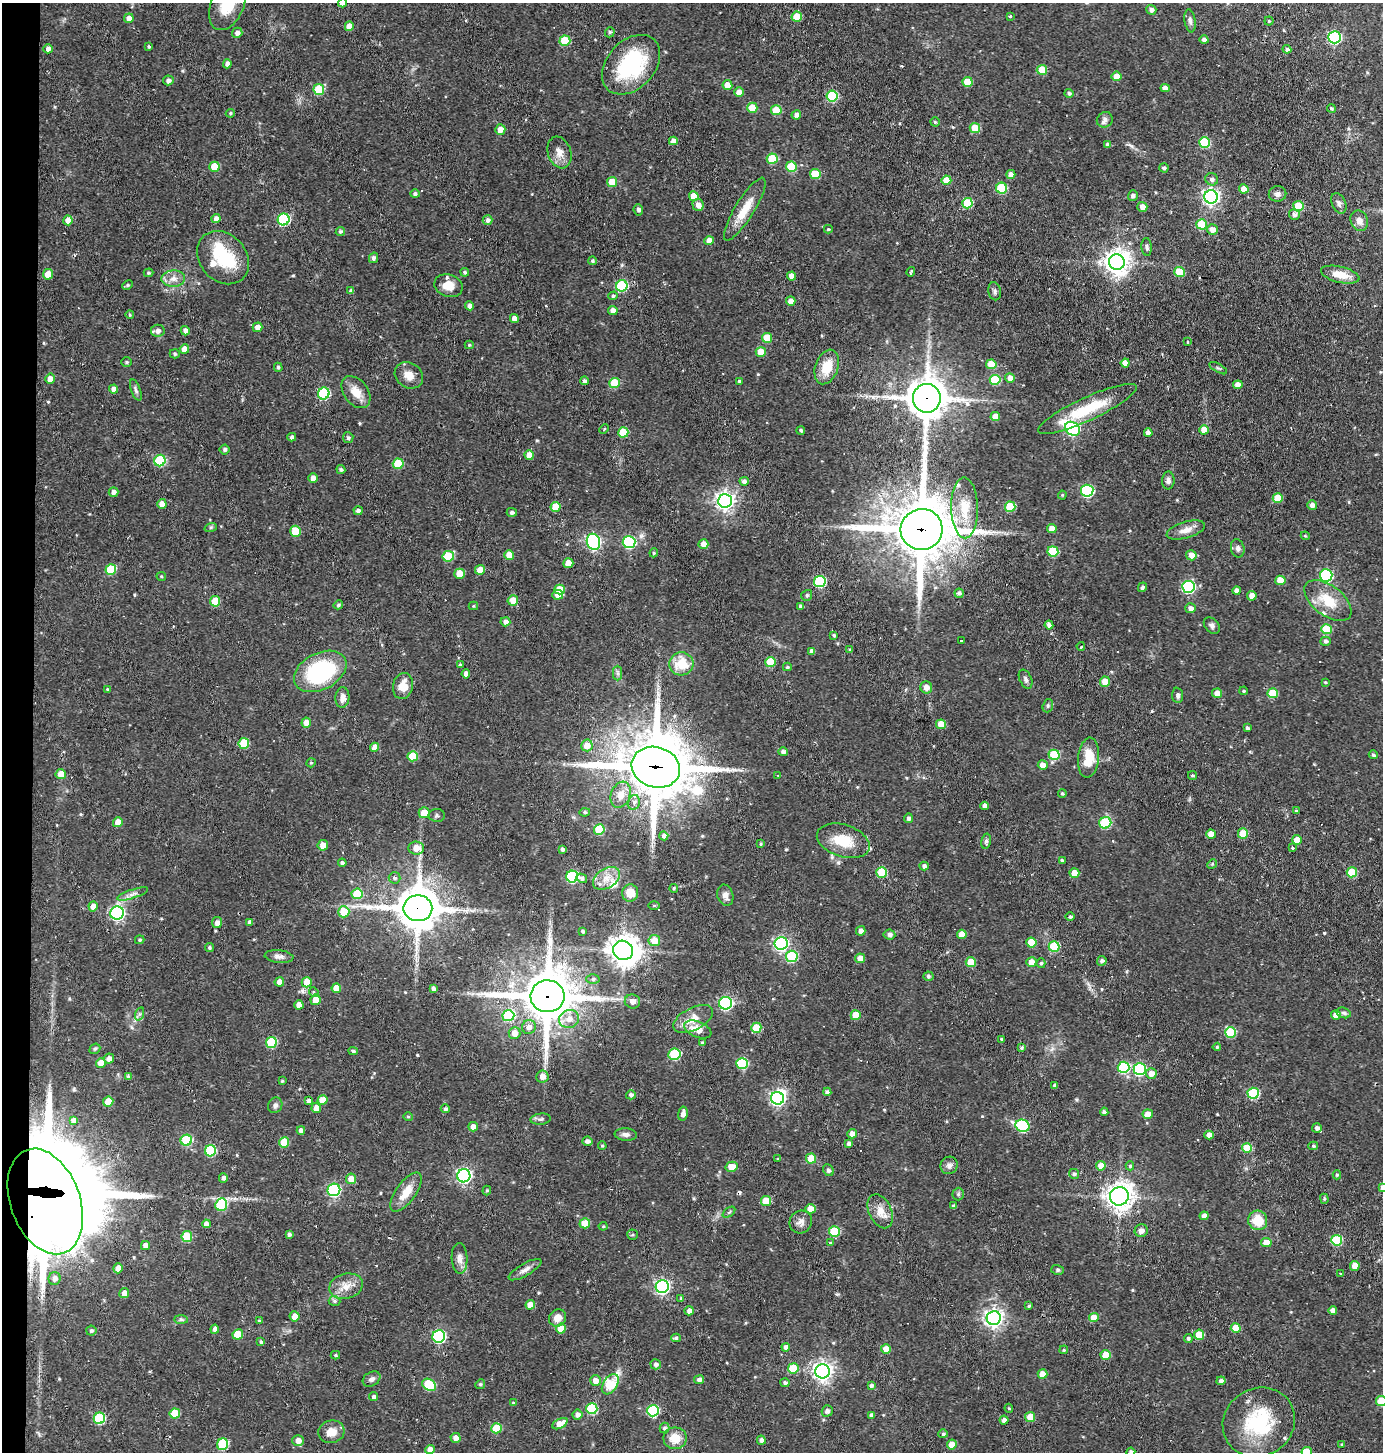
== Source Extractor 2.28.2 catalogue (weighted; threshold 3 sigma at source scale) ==
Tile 4 of 3 x 3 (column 1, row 2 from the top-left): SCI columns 100-1480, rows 1452-2901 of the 4380 x 4352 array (HDU 1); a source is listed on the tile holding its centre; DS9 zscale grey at full resolution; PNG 1385 x 1454 px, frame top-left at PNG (2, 3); each listed source drawn as its Kron ellipse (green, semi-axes under 4 px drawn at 4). Shown black and unused: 2% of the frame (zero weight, under 2 of 3 exposures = <1% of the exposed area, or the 3 px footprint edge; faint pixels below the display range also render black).
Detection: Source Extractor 2.28.2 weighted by HDU 2 'WHT'; one run over the whole footprint, this tile lists its part. Background 0.0385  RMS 0.005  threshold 0.0223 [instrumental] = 3 sigma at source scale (4.5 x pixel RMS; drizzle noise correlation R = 1.50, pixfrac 1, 0.05/0.05 arcsec/px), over >= 5 px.
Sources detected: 558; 7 inside a brighter object's white glare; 13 cosmic-ray / hot-pixel residue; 1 long thin detection or spike segment (spike, bleed or trail) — neither listed nor drawn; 7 inside a brighter listed object's ellipse — not listed separately; of the other 530, all 500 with FLUX_AUTO >= 0.518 (the completeness limit of this list) listed and drawn (30 fainter detections not listed), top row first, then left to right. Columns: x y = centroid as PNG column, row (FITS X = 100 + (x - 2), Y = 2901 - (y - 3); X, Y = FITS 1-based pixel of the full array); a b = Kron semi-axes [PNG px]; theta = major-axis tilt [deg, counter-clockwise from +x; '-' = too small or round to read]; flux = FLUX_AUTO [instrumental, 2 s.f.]
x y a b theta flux
343 3 5 4 - 4.9
228 4 27 16 67 17
1151 10 5 5 - 1.9
797 16 5 5 - 12
1010 16 4 3 - 0.6
129 18 5 4 - 2.5
1190 21 12 5 -81 1.5
1269 21 4 4 - 0.65
349 26 5 4 - 5
610 32 5 4 - 0.89
237 33 5 5 - 2
1335 37 6 6 - 73
1204 40 4 4 - 1.6
565 41 5 5 - 17
149 46 3 3 - 0.78
48 49 4 4 - 1.9
1287 49 4 4 - 1.6
227 64 5 4 - 2
631 65 34 24 47 45
1042 70 5 5 - 12
1117 76 5 5 - 6.3
168 80 5 5 - 1.8
967 82 5 5 - 10
727 85 5 5 - 5.7
1165 88 4 4 - 2.8
319 89 5 5 - 19
739 92 5 4 - 3.9
1069 93 4 4 - 1.1
832 96 5 5 - 34
752 108 5 5 - 9.7
1331 108 4 4 - 0.77
776 110 5 5 - 14
230 113 5 4 - 0.67
796 115 5 4 - 2
1105 120 8 7 - 1.9
935 122 4 4 - 0.77
975 128 5 5 - 13
500 130 5 5 - 4.5
673 141 4 4 - 3.4
1204 142 5 5 - 27
1108 145 4 4 - 2.3
559 152 16 11 -71 4.7
772 159 5 5 - 18
214 167 5 5 - 10
791 167 5 5 - 18
1164 168 5 4 - 1
815 174 5 5 - 13
1011 174 4 4 - 2.8
1212 179 6 6 - 1.9
946 180 5 4 - 7.7
612 182 5 5 - 9.7
1002 188 5 5 - 28
1244 189 5 4 - 5.5
415 194 5 4 - 1.2
1277 194 9 7 9 2.2
694 196 5 5 - 8
1133 196 5 5 - 1.7
1211 197 7 6 - 180
967 203 5 5 - 23
1339 203 11 7 -66 1.6
698 205 6 5 - 2.5
1298 206 5 5 - 14
1142 207 5 5 - 3.3
745 209 36 9 58 11
638 210 5 5 - 1.4
1294 215 5 5 - 1.7
216 219 4 4 - 2.9
284 219 6 6 - 46
68 220 5 4 - 3.8
488 220 5 5 - 1.6
1359 221 10 8 -67 3.2
1202 224 5 5 - 19
828 229 4 3 - 0.62
1212 230 5 5 - 3.5
340 231 5 4 - 1.3
709 241 4 4 - 4.5
1147 247 9 5 -85 1.3
223 258 29 23 -49 22
373 258 5 4 - 1.4
593 261 4 4 - 0.87
1117 262 8 8 - 500
465 272 4 4 - 1.1
911 272 5 2 - 0.68
1179 272 5 5 - 13
149 273 5 4 - 0.68
48 274 5 5 - 5.8
1340 275 19 8 -13 7.9
792 276 4 4 - 3.8
173 279 12 8 2 3.5
127 285 5 4 - 0.74
448 286 14 11 -20 6.8
622 286 6 5 - 39
351 291 4 3 - 1.2
995 291 9 6 -79 1.4
613 296 5 4 - 0.96
791 301 5 4 - 3.2
470 306 4 4 - 2.2
613 310 5 4 - 2.8
130 315 4 4 - 0.58
514 318 4 4 - 3.2
258 327 5 5 - 3.8
158 331 7 6 - 2.3
185 331 5 4 - 1.9
767 338 5 5 - 10
1188 342 4 3 - 0.52
469 345 4 4 - 0.64
184 349 5 4 - 4.6
761 352 5 5 - 5.6
175 354 5 4 - 0.77
127 362 5 4 - 0.73
1125 363 4 4 - 4.9
991 364 5 5 - 9.1
278 367 4 4 - 0.9
827 367 18 11 71 11
1218 368 10 3 -29 0.79
409 375 15 12 -34 5
1010 378 5 5 - 3.3
50 379 5 5 - 3.4
995 380 5 5 - 23
584 381 4 3 - 1.3
739 381 3 3 - 0.79
614 383 5 5 - 18
1238 385 4 4 - 3.4
113 389 4 4 - 2.7
136 390 11 4 -69 1.3
356 392 18 12 -53 6.6
324 394 6 6 - 43
927 398 14 14 - 1200
1087 409 54 11 25 22
995 416 5 4 - 5.9
604 429 5 3 - 0.52
1072 429 8 6 -36 89
801 430 4 4 - 0.96
1204 430 5 4 - 5.3
623 432 5 5 - 17
1148 433 4 4 - 2.8
292 437 4 4 - 1.4
348 438 5 5 - 1.2
225 450 5 5 - 1.1
529 455 5 4 - 6
160 461 6 5 - 37
398 464 5 5 - 17
341 469 4 4 - 1.1
313 478 5 4 - 2.7
1168 480 9 6 88 1.8
744 481 4 4 - 1.6
1087 491 6 6 - 58
113 492 5 4 - 2
1062 495 4 4 - 0.54
1278 498 5 5 - 13
725 501 7 7 - 250
162 504 5 4 - 4
1312 505 5 4 - 2.6
555 507 5 5 - 8.6
1010 507 5 5 - 18
965 508 30 13 -89 14
358 511 4 4 - 1.4
512 512 5 4 - 1.3
211 527 6 4 19 0.73
1052 528 5 4 - 3.8
922 529 21 20 - 3200
1186 530 20 8 16 4.5
295 531 5 5 - 11
1305 536 4 4 - 0.57
593 542 8 6 -76 110
629 542 6 6 - 54
703 544 5 5 - 3.7
1238 548 9 6 -78 1.7
1053 551 5 5 - 23
654 553 4 4 - 0.68
509 555 5 5 - 6.1
1191 555 5 5 - 3.8
448 556 6 5 - 21
568 563 5 5 - 7.2
111 569 5 5 - 21
480 570 5 4 - 5.8
460 574 5 5 - 9
1326 575 6 6 - 56
161 576 5 4 - 0.57
1280 580 5 5 - 8.9
820 581 6 5 - 42
1142 587 5 4 - 1.1
1188 587 6 6 - 57
560 589 5 5 - 9.8
1237 591 4 4 - 2.4
959 593 4 4 - 1.2
558 595 5 5 - 4
807 595 6 5 - 1
1252 596 5 4 - 4.3
513 600 5 5 - 5.2
1328 600 27 15 -38 13
215 601 5 5 - 13
338 605 5 4 - 0.76
473 606 4 4 - 0.59
801 606 4 3 - 1.7
1191 608 5 5 - 2.3
505 622 5 4 - 2.4
1049 625 4 4 - 2.1
1212 626 9 6 -47 1.5
1326 629 5 5 - 17
834 635 3 3 - 0.64
961 640 3 3 - 2
1325 641 5 4 - 1.3
1081 646 4 3 - 0.66
850 649 4 3 - 0.52
812 651 4 4 - 2
770 662 5 5 - 14
681 664 12 11 - 12
460 665 3 3 - 0.97
787 667 4 4 - 0.74
320 671 28 18 27 54
618 673 7 4 -90 1.1
466 674 4 4 - 2.6
1026 679 10 6 -65 1.5
1105 682 5 5 - 6.1
1325 682 3 2 - 0.54
403 686 13 10 77 6.6
926 687 6 6 - 3.2
107 689 4 3 - 0.55
1244 691 4 3 - 0.67
1217 693 5 4 - 3.7
1273 693 5 5 - 14
1178 695 8 5 -85 1.3
342 698 10 7 86 3
1048 706 7 5 70 0.86
306 723 5 5 - 4.4
941 724 5 4 - 9.4
1247 728 3 3 - 1
244 743 5 5 - 19
587 745 6 6 - 5.4
375 747 4 4 - 3.4
783 752 5 4 - 1.4
1054 755 5 5 - 23
1373 755 4 4 - 1.1
413 756 5 5 - 14
1089 758 20 10 84 11
311 763 5 4 - 0.65
1043 765 5 4 - 4.5
656 767 24 20 -17 3700
61 774 5 5 - 5.2
778 775 3 3 - 0.74
1192 775 4 3 - 0.59
1062 794 4 3 - 0.78
621 795 13 9 69 5.8
634 802 7 6 - 1.8
985 806 4 4 - 2.5
1296 811 3 3 - 0.98
585 812 5 4 - 0.91
424 813 5 5 - 7.2
437 815 8 6 -1 1.1
908 818 5 4 - 1.4
118 822 5 4 - 5.7
1105 823 6 5 - 34
599 830 5 5 - 21
1211 834 5 4 - 5.3
1243 834 5 5 - 14
664 836 4 4 - 1.9
1297 840 5 5 - 6
843 841 27 16 -17 13
986 841 7 5 78 1.1
761 844 4 3 - 0.69
323 845 5 5 - 4.8
416 848 8 6 -4 5.7
1292 848 3 3 - 2.9
562 849 4 3 - 1.2
1062 860 3 3 - 0.78
342 863 4 4 - 1.1
1212 864 5 4 - 0.53
924 866 4 4 - 1.7
882 872 5 5 - 20
1352 872 5 5 - 18
1074 873 5 5 - 7.2
572 877 6 6 - 46
395 878 6 5 - 1.3
582 878 5 4 - 1.3
606 878 15 9 31 5.4
674 888 4 4 - 0.71
630 893 8 8 - 7.3
133 894 16 4 18 2.1
357 894 5 5 - 17
725 895 11 8 -74 2.6
654 905 5 3 - 0.54
93 906 5 4 - 3.5
418 908 14 13 - 1600
344 912 5 5 - 13
117 913 7 6 - 100
1070 917 4 4 - 1.1
250 922 4 4 - 1.7
217 923 5 5 - 2.4
582 931 3 3 - 0.74
861 931 5 4 - 2.4
962 934 5 4 - 5.5
889 935 6 5 - 1.7
140 940 5 4 - 0.75
654 941 6 5 - 7.8
781 943 6 6 - 110
1031 943 5 5 - 11
210 947 4 4 - 0.81
1054 947 5 5 - 23
623 950 10 9 - 650
279 956 14 6 -6 2.3
792 956 6 5 - 33
860 958 5 5 - 4.5
1102 961 5 4 - 1.4
971 962 5 5 - 12
1031 962 5 5 - 6.4
1041 963 5 4 - 0.86
928 976 5 5 - 0.97
593 979 6 5 - 1.1
279 982 4 4 - 3.7
307 982 5 5 - 8.8
336 988 5 4 - 5.9
433 988 4 3 - 1.5
314 992 5 4 - 0.78
547 996 17 16 - 2600
315 1000 5 5 - 5.9
632 1001 8 7 - 2.5
726 1003 6 6 - 78
299 1005 4 4 - 4.4
1344 1013 7 5 -17 1.1
139 1014 7 4 71 0.9
856 1015 5 5 - 10
1336 1015 5 4 - 4
508 1016 6 5 - 30
569 1019 10 9 - 4.9
693 1019 21 11 28 7.3
529 1027 7 6 - 2.7
756 1028 5 5 - 14
698 1029 14 7 -23 5.6
1230 1032 5 5 - 22
514 1033 6 6 - 4.4
1001 1039 4 3 - 0.63
271 1042 5 5 - 26
702 1043 4 3 - 1.1
1217 1047 4 4 - 0.56
1021 1048 4 4 - 0.91
95 1049 6 4 41 0.73
353 1051 5 4 - 0.82
674 1054 6 6 - 30
109 1058 5 5 - 2.5
101 1063 5 5 - 6.4
742 1063 5 5 - 28
1124 1067 6 5 - 38
1140 1069 6 6 - 55
1151 1073 5 5 - 3.4
542 1076 6 6 - 3.4
128 1077 4 4 - 1.4
282 1081 3 3 - 0.61
1055 1086 4 4 - 1.7
827 1092 4 4 - 1.6
1253 1093 6 5 - 32
631 1095 5 4 - 1.4
777 1098 6 6 - 120
322 1100 5 5 - 6.7
309 1101 4 4 - 1.6
108 1102 5 5 - 8.1
275 1105 8 7 - 1.7
316 1108 5 4 - 3.9
445 1109 4 4 - 1.2
1104 1112 4 4 - 1.3
683 1114 7 4 81 2.6
1148 1114 5 5 - 5.2
408 1117 5 4 - 0.61
541 1119 10 5 6 1.4
73 1120 4 4 - 1.8
1022 1126 7 6 - 35
473 1127 5 4 - 2.8
1317 1128 5 4 - 1.6
301 1130 4 4 - 2
626 1134 11 6 -5 2
852 1134 5 4 - 3.2
1209 1135 4 4 - 3.7
186 1140 6 5 - 30
587 1141 5 4 - 1.8
284 1142 5 5 - 13
849 1144 4 4 - 1.8
602 1146 4 3 - 0.66
1313 1146 5 4 - 0.79
1247 1148 5 5 - 16
210 1151 5 5 - 36
811 1158 5 5 - 8.9
778 1159 4 3 - 0.55
949 1165 9 8 - 1.9
1101 1166 5 4 - 5
1130 1166 4 4 - 0.7
731 1167 6 5 - 5.1
828 1170 6 5 - 1.1
1074 1174 5 5 - 0.97
1337 1175 4 4 - 0.67
464 1176 6 6 - 120
223 1178 5 4 - 1.5
351 1179 5 5 - 5.1
1382 1187 4 4 - 1.5
334 1190 6 6 - 66
487 1190 5 4 - 0.69
406 1192 23 10 54 7.9
958 1194 6 6 - 0.96
1119 1196 9 9 - 470
1324 1199 5 4 - 0.65
45 1201 55 35 -70 1700
766 1201 5 5 - 9.9
221 1205 6 6 - 31
954 1206 4 3 - 1.2
810 1209 5 5 - 5.5
880 1211 18 11 -65 5.7
729 1212 7 3 37 0.75
1204 1216 4 4 - 2.8
1258 1220 10 9 - 11
801 1222 12 11 - 2.9
585 1223 5 5 - 12
206 1224 4 4 - 2.9
603 1226 4 4 - 0.56
1141 1231 6 6 - 2.5
834 1232 5 5 - 21
289 1234 4 4 - 1.2
632 1235 5 5 - 0.79
187 1236 5 5 - 19
1337 1240 5 5 - 29
1266 1242 5 4 - 5.9
830 1243 4 4 - 0.53
145 1245 4 4 - 3.1
460 1258 15 8 -87 3.2
1355 1266 5 5 - 5.6
118 1268 5 5 - 3.9
525 1270 18 6 30 2.9
1058 1270 6 5 - 0.87
1341 1273 3 2 - 0.6
54 1278 6 6 - 2.3
346 1286 17 12 15 5.9
662 1287 6 6 - 120
124 1293 5 5 - 4
681 1299 4 3 - 1
335 1301 6 5 - 0.96
530 1305 5 4 - 5.8
1029 1306 3 3 - 0.68
689 1311 5 4 - 2.5
1333 1311 4 4 - 3.1
295 1316 5 5 - 4.5
558 1318 9 8 - 4.5
994 1318 7 7 - 230
1094 1318 5 4 - 6.3
181 1319 7 4 -1 0.96
259 1321 4 4 - 0.53
1236 1328 5 5 - 8.7
215 1329 4 4 - 2.5
561 1329 5 5 - 8.9
91 1331 5 5 - 1
238 1334 5 5 - 13
1199 1335 5 5 - 12
439 1336 6 6 - 73
676 1338 4 4 - 1.1
1188 1338 4 4 - 1
261 1342 4 3 - 0.92
786 1347 4 4 - 2.1
886 1349 5 5 - 4.9
1064 1350 4 3 - 0.71
335 1355 5 4 - 0.67
1106 1355 5 5 - 11
656 1364 5 5 - 1.7
793 1368 5 5 - 16
822 1371 7 7 - 260
1042 1374 5 4 - 6.3
372 1379 9 7 30 1.8
595 1380 5 5 - 4.3
699 1380 5 4 - 1.7
1221 1381 4 4 - 1.4
785 1383 4 4 - 1.2
480 1384 5 4 - 0.65
610 1384 11 7 56 23
429 1385 7 5 -32 21
871 1385 4 4 - 1.2
373 1397 4 4 - 1.1
1381 1401 5 5 - 17
513 1403 4 3 - 0.54
1009 1408 4 4 - 0.65
592 1409 5 5 - 33
653 1411 6 5 - 45
827 1411 5 5 - 2
175 1413 5 5 - 12
577 1415 5 5 - 2.2
871 1415 4 4 - 1.3
1030 1417 5 5 - 7.9
99 1418 6 5 - 33
1004 1420 4 4 - 1.8
1259 1422 37 34 33 39
560 1424 8 4 28 6
496 1428 5 5 - 15
665 1428 5 5 - 1.4
331 1432 13 11 14 5.4
943 1434 5 4 - 0.81
455 1438 5 5 - 3.1
675 1438 11 11 - 8.4
298 1440 5 5 - 3.5
761 1440 4 4 - 1.9
223 1444 6 5 - 31
1342 1444 3 3 - 0.57
952 1445 5 5 - 6
430 1450 5 4 - 3.6
1131 1452 4 4 - 1.2
1307 1452 5 5 - 10
Overlapping masked pixels (flux is a lower limit): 6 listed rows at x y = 927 398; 922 529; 656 767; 418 908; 547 996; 45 1201
Isophote crosses this tile's border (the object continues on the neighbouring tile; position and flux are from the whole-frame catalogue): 6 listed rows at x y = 343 3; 228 4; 1382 1187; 1381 1401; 1131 1452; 1307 1452